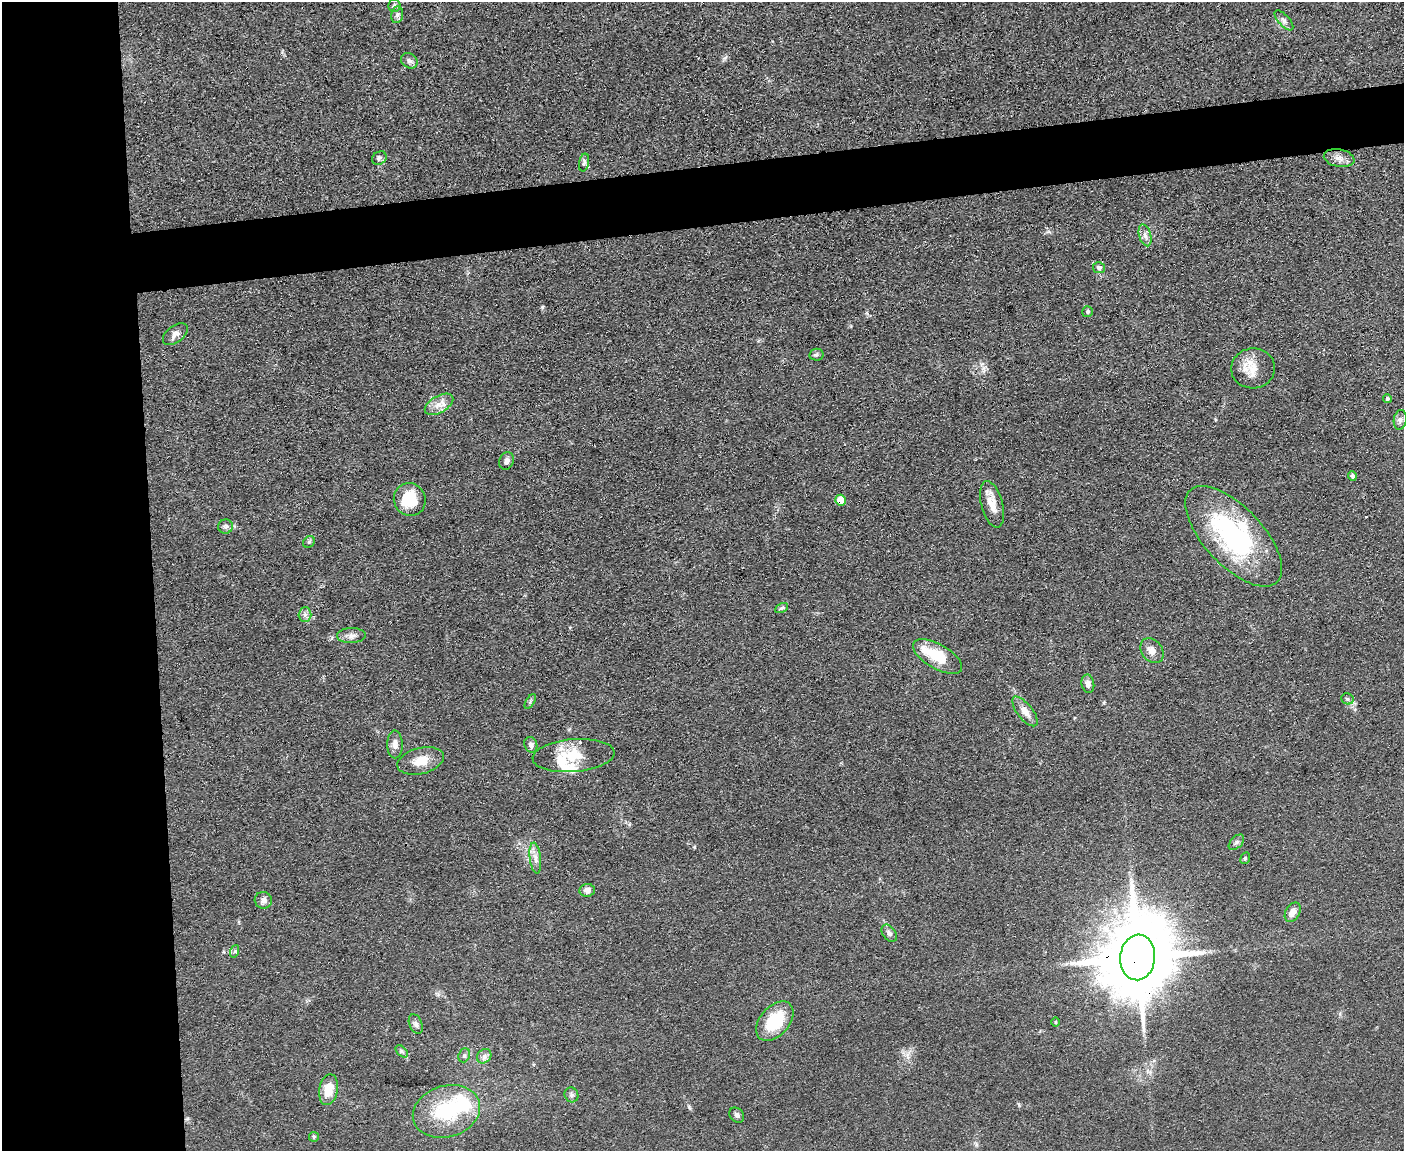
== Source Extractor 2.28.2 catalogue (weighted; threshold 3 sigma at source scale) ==
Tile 7 of 3 x 4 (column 1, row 3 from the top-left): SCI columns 131-1532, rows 1151-2299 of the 4573 x 4596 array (HDU 1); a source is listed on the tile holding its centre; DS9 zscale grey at full resolution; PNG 1406 x 1153 px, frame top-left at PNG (2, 2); each listed source drawn as its Kron ellipse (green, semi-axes under 4 px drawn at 4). Shown black and unused: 15% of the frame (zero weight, under 3 of 4 exposures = <1% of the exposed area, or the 3 px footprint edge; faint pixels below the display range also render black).
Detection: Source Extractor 2.28.2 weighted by HDU 2 'WHT'; one run over the whole footprint, this tile lists its part. Background 0.0719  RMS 0.007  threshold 0.0314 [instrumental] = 3 sigma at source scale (4.5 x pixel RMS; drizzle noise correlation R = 1.50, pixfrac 1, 0.05/0.05 arcsec/px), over >= 5 px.
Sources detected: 63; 6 inside a brighter listed object's ellipse — not listed separately; the other 57 listed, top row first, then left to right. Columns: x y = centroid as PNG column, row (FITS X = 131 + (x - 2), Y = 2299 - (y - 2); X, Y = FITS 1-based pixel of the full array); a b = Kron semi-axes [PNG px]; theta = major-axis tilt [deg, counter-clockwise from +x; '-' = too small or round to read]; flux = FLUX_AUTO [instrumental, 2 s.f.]
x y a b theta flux
394 5 6 6 - 1.7
397 15 8 6 80 2.2
1284 20 12 5 -48 2.6
409 61 9 7 -36 2.4
379 158 7 6 - 1.9
1339 158 15 8 -10 5.2
584 162 9 4 78 1.7
1145 235 11 6 -74 3.3
1099 268 6 5 - 2.7
1088 312 5 5 - 1.3
175 334 14 8 36 4
816 355 7 6 - 1.5
1253 368 22 20 4 14
1387 399 4 4 - 1.2
439 404 16 8 30 6.2
1400 420 10 6 80 2.4
507 461 9 7 69 2.8
1352 476 5 4 - 2.1
410 499 16 16 - 25
841 500 5 5 - 13
992 504 24 10 -75 10
226 527 7 7 - 2.1
1234 536 63 29 -47 110
309 542 6 5 - 1.2
782 608 7 4 27 1.4
305 615 7 6 - 2.3
351 636 14 7 2 3.9
1152 651 13 10 -53 5.3
938 657 27 12 -30 22
1088 684 9 6 -80 3.5
1347 699 6 5 - 1.3
530 702 8 4 59 1.2
1025 711 18 7 -51 6.9
395 744 14 8 -89 4.5
531 745 8 6 -71 2.5
574 756 41 16 5 22
421 761 24 13 14 12
1236 842 9 5 45 2
535 858 15 5 -83 4.1
1245 858 6 4 68 1
587 890 8 6 5 3.7
263 900 9 8 - 3.3
1293 912 10 7 62 5.1
889 933 10 6 -53 2.5
235 951 6 4 71 1.1
1138 957 23 17 85 8800
775 1021 23 14 49 29
1056 1022 4 3 - 0.57
416 1024 10 6 -68 2.4
402 1051 7 4 -45 1.4
464 1055 7 5 70 1.6
484 1056 8 6 46 2.4
329 1090 15 9 79 12
571 1095 7 6 - 1.9
446 1111 34 25 16 51
737 1115 8 6 -46 2
314 1137 5 5 - 0.91
Overlapping masked pixels (flux is a lower limit): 2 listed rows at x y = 841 500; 1138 957